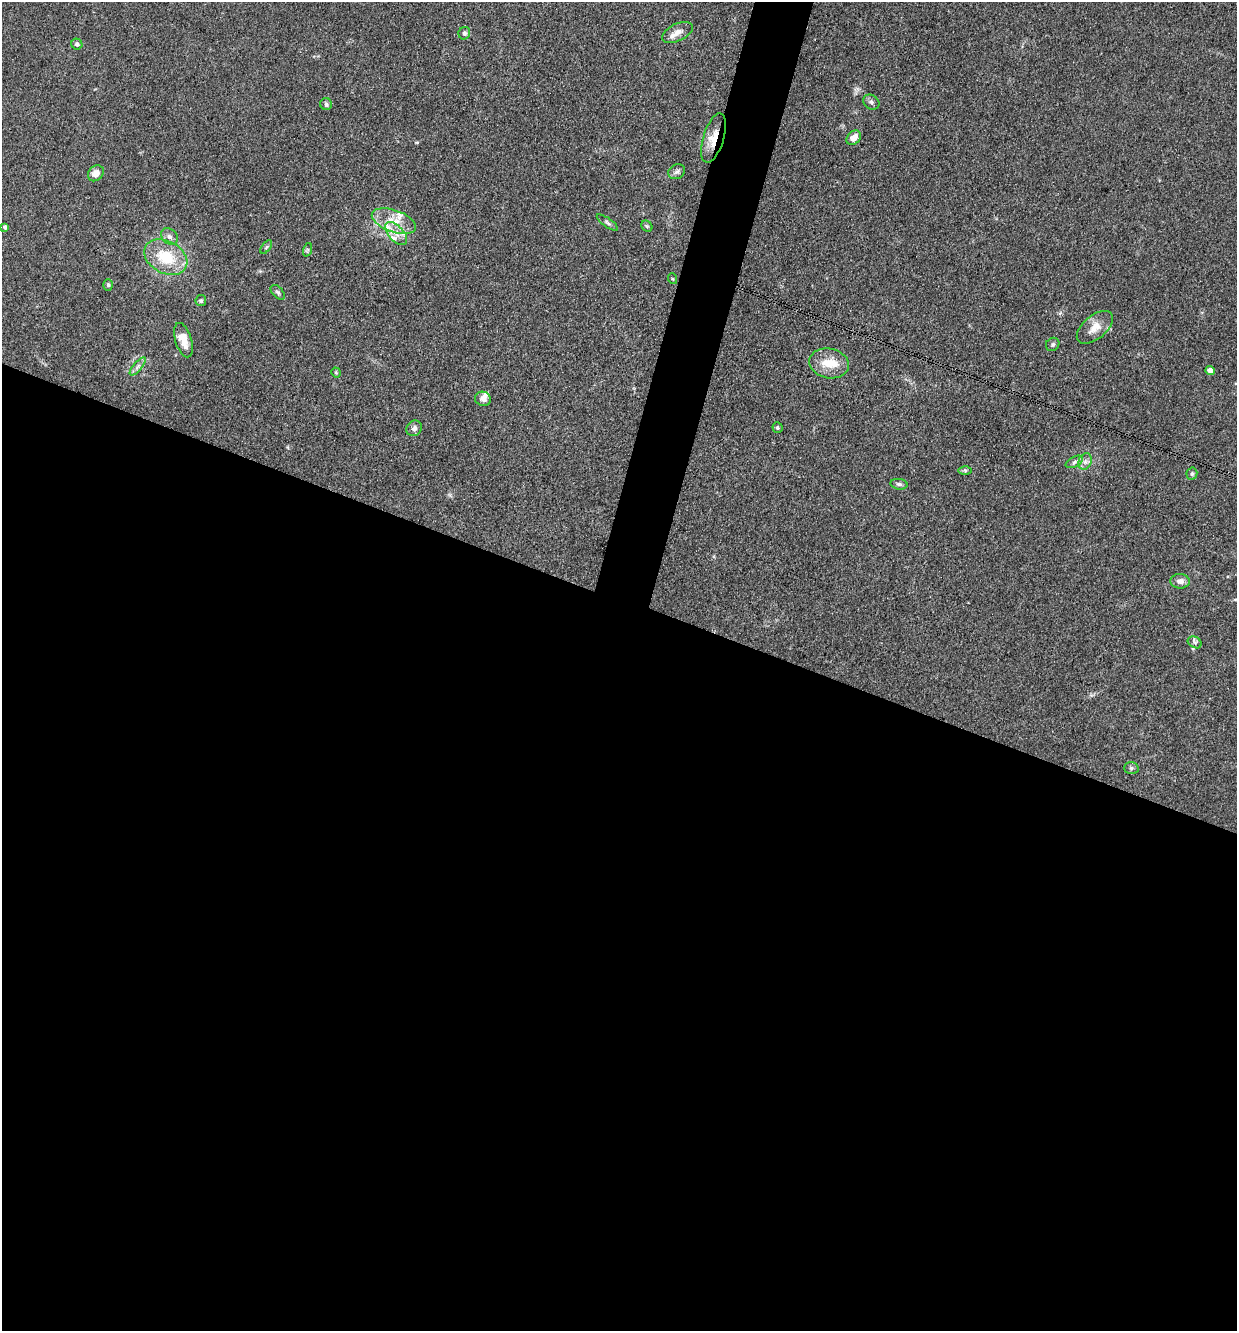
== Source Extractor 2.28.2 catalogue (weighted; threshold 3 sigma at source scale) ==
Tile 14 of 4 x 4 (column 2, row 4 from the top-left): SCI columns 1497-2731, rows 2-1330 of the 5334 x 5318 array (HDU 1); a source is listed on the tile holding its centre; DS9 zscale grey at full resolution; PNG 1239 x 1333 px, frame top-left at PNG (2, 2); each listed source drawn as its Kron ellipse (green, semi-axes under 4 px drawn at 4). Shown black and unused: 57% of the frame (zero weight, under 3 of 4 exposures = <1% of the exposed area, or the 3 px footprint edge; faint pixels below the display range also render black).
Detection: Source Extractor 2.28.2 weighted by HDU 2 'WHT'; one run over the whole footprint, this tile lists its part. Background 0.141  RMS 0.0069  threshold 0.0308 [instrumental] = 3 sigma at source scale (4.5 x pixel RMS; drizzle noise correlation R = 1.50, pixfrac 1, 0.05/0.05 arcsec/px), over >= 5 px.
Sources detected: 47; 7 inside a brighter listed object's ellipse — not listed separately; the other 40 listed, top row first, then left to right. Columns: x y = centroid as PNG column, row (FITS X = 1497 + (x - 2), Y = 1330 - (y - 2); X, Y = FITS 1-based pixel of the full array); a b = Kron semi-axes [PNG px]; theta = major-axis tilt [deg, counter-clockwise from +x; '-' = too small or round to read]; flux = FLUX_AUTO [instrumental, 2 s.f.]
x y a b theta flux
677 32 16 8 26 5.1
464 33 6 6 - 2
77 44 6 5 - 2
871 102 8 7 - 1.7
326 104 6 6 - 1.3
714 138 25 10 73 11
854 138 8 6 42 6.2
677 172 9 7 30 2.2
96 173 9 7 46 5.8
394 221 23 11 -19 12
607 223 12 4 -35 1.8
647 226 6 5 - 1
5 227 4 4 - 1.6
396 234 14 7 -47 5.7
169 237 9 7 -43 2.8
266 247 8 4 53 1.4
307 250 7 4 72 1.2
166 257 23 16 -28 26
673 279 5 3 - 0.66
108 285 6 5 - 1.1
278 292 9 5 -46 1.4
201 301 5 5 - 1.3
1095 327 21 11 40 8.7
183 340 18 8 -73 8.9
1053 344 7 6 - 1.5
829 363 20 15 -11 13
138 366 11 4 50 2.3
1210 371 5 4 - 7.1
336 372 5 4 - 0.82
483 399 8 7 - 3.6
414 428 8 7 - 2.5
777 428 5 5 - 1.1
1085 461 8 6 69 2.7
1074 462 9 5 28 2.1
965 470 6 4 -1 1.1
1192 474 6 5 - 1.4
899 484 8 5 -9 1.8
1180 581 10 7 0 4.1
1195 642 7 5 -30 1.7
1131 768 7 6 - 1.6
Overlapping masked pixels (flux is a lower limit): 1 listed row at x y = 714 138